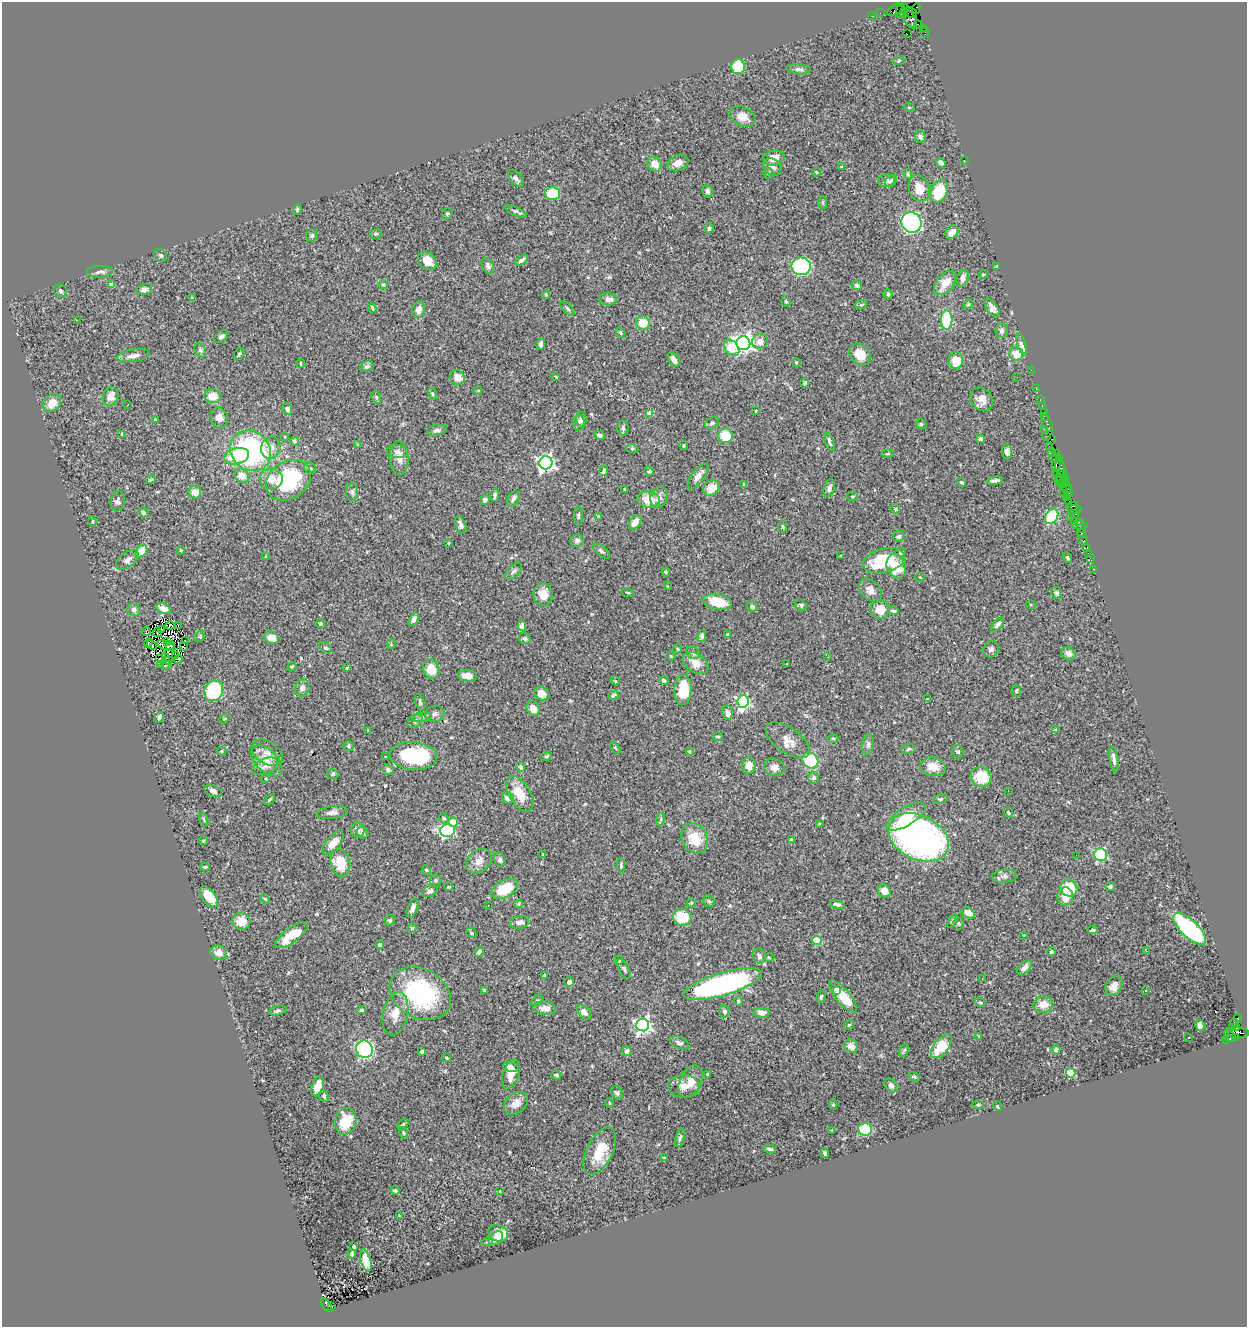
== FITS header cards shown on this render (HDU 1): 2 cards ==
NAXIS1  =                 1245
NAXIS2  =                 1325

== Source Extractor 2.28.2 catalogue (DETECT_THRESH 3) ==
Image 1245 x 1325 px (HDU 1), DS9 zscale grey, 1 PNG px = 1 image px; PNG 1249 x 1329 px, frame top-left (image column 1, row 1325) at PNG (2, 2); each listed source drawn as its Kron ellipse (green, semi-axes under 4 px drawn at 4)
Background 1.42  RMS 0.054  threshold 0.162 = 3 sigma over >= 5 px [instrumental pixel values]
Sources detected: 480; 1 with non-positive FLUX_AUTO (blend fragments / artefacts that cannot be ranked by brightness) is neither listed nor drawn; the other 479 listed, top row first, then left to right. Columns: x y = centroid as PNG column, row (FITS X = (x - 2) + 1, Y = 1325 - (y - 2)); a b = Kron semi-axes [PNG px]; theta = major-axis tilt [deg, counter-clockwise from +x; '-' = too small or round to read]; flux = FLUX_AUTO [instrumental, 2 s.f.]
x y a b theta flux
905 8 3 2 - 120
916 8 5 3 - 47
895 9 9 5 34 350
900 11 7 3 81 270
880 13 2 2 - 25
904 13 3 3 - 230
910 13 7 5 -23 330
872 16 2 2 - 26
910 19 10 6 -59 760
918 25 4 3 - 210
923 28 4 2 - 61
925 32 5 2 - 56
907 34 2 2 - 850
899 60 6 3 19 4.7
738 67 7 7 - 110
799 69 12 5 -5 11
909 107 5 3 - 3.2
742 117 14 9 -26 37
920 137 6 5 - 13
774 158 11 7 9 34
964 160 3 2 - 34
678 163 11 7 27 26
941 163 5 4 - 15
655 164 8 6 -46 40
772 167 9 7 -43 16
841 167 4 4 - 5
816 172 4 3 - 3.3
769 173 5 5 - 5.8
908 174 5 4 - 4.9
516 178 10 5 -49 11
887 181 8 6 13 11
891 181 7 5 45 8.3
919 188 13 10 -70 53
707 191 7 5 -79 10
939 191 12 8 69 140
553 193 7 7 - 110
823 203 6 3 -90 4.3
297 209 5 4 - 5.1
516 211 11 3 -24 9.5
447 213 6 5 - 5.7
911 222 10 9 - 840
709 228 5 4 - 7
952 232 8 5 51 30
376 234 6 4 19 5.2
312 236 6 5 - 7
161 255 7 5 -42 8.4
521 260 7 4 31 10
427 261 10 8 -46 48
488 266 8 5 -64 11
801 266 9 8 - 380
996 267 3 3 - 2.7
100 272 13 5 2 15
983 275 4 3 - 3.7
963 278 9 5 72 20
945 283 14 8 51 57
383 284 5 4 - 5.8
112 285 4 4 - 46
857 285 5 4 - 8.8
144 290 8 5 14 12
60 291 6 6 - 7.9
546 294 4 3 - 4.2
888 294 5 4 - 5.4
192 298 4 3 - 3.7
608 299 9 6 -5 14
786 301 5 4 - 4.9
968 304 5 4 - 4.3
861 305 6 3 18 4.2
372 308 5 2 - 4.7
992 308 11 5 -58 17
418 309 8 6 71 24
567 309 9 4 -45 6.8
77 320 2 2 - 31
947 320 9 5 89 190
643 323 7 6 - 64
1001 331 7 6 - 13
620 332 5 4 - 7.9
221 336 8 5 37 13
760 342 8 7 - 26
743 343 7 6 - 2000
541 344 6 4 83 9.8
1021 344 11 3 -74 12
732 348 9 6 -50 94
200 350 7 5 -62 7.8
239 354 6 4 61 7.2
860 354 12 9 -48 55
1016 354 7 6 - 58
133 356 16 6 9 25
674 359 8 5 -57 22
956 360 8 7 - 63
796 362 4 4 - 6.8
301 363 4 2 - 3.3
367 366 7 5 14 11
1031 370 2 2 - 46
556 377 4 3 - 3.2
1017 377 2 2 - 2
457 378 8 7 - 37
805 383 5 4 - 6.8
1037 389 3 2 - 67
478 390 4 3 - 3
432 394 6 4 -70 5
213 396 8 7 - 56
111 397 9 7 64 29
376 397 7 4 -73 6.2
982 399 12 10 -50 30
1040 400 3 2 - 63
52 403 10 7 41 42
128 405 3 2 - 5.3
1042 406 3 2 - 57
287 409 6 5 - 14
756 411 3 2 - 3
1044 412 2 2 - 67
649 413 4 4 - 53
1045 416 3 2 - 77
219 418 10 8 -74 21
155 419 3 2 - 3.2
581 419 7 5 -85 15
579 423 8 5 90 20
712 423 7 5 29 7.8
1047 423 9 3 -67 180
921 424 6 4 -43 4.9
623 428 7 5 -90 8.2
1044 429 2 2 - 58
437 430 10 5 9 11
122 434 3 3 - 3.6
599 435 5 4 - 9.4
725 436 7 7 - 99
1046 436 3 3 - 170
285 437 4 3 - 2.8
981 439 4 4 - 13
1052 439 5 4 - 110
294 441 5 4 - 9.2
829 442 10 3 -72 7.6
358 445 4 4 - 3.6
683 445 4 2 - 3.7
1049 446 2 2 - 110
271 448 11 9 67 39
632 448 6 4 -19 4.6
251 451 21 19 -44 580
397 451 10 6 -8 14
1052 451 3 2 - 48
1007 452 7 5 -84 24
1057 453 3 2 - 62
888 454 6 3 9 3.7
236 456 12 8 15 140
399 458 17 9 -87 34
1056 458 7 4 3 360
546 463 7 6 - 1200
1056 465 7 3 89 300
310 468 6 5 - 7
1060 468 9 5 -79 460
604 471 5 4 - 8.4
649 471 4 4 - 5.9
1058 474 6 2 -18 130
1063 474 4 3 - 260
242 476 8 6 -40 43
698 476 15 6 53 22
271 479 11 10 - 42
1062 479 6 3 27 400
151 480 5 3 - 4.3
288 480 24 18 34 310
995 480 8 3 7 13
1059 480 6 2 89 220
961 482 5 4 - 5.3
1063 483 4 2 - 180
744 484 4 3 - 3.9
1067 484 3 2 - 50
711 488 9 7 43 56
829 488 9 5 72 14
625 489 4 3 - 3.4
1067 489 5 3 - 320
195 492 6 6 - 31
352 492 9 6 -88 11
1064 492 5 3 - 98
1069 493 4 3 - 160
495 495 6 4 85 7.5
852 496 6 3 8 3.8
659 497 10 8 70 17
513 498 8 5 61 14
1067 498 2 2 - 53
485 500 5 4 - 13
648 500 11 8 -11 67
118 501 10 7 81 12
1069 502 3 2 - 160
1072 506 6 3 33 100
895 509 5 4 - 4.2
1075 509 7 3 8 120
143 512 5 4 - 5.3
1075 514 4 2 - 150
578 516 10 4 89 6.2
599 516 3 3 - 6.4
1052 516 8 6 57 190
1070 516 2 2 - 43
92 521 5 3 - 4.4
1075 521 3 2 - 99
635 522 8 5 54 36
1079 522 2 2 - 80
461 525 9 5 -68 15
1080 525 7 3 -2 120
783 527 6 4 -88 5.4
1081 529 4 3 - 92
1082 534 4 3 - 180
898 536 6 5 - 8.4
1083 540 4 2 - 42
577 541 6 6 - 12
448 543 4 3 - 3
1087 548 4 3 - 120
181 550 4 4 - 3
141 551 7 5 54 73
601 551 10 5 -38 9
900 552 5 5 - 7
1088 553 2 2 - 23
840 555 3 3 - 7.5
266 557 4 3 - 5
1068 558 5 4 - 4.9
1090 558 4 2 - 61
127 560 13 7 36 17
884 561 21 12 14 160
896 566 12 9 -66 92
1093 569 3 2 - 29
513 571 10 5 46 10
666 572 4 4 - 4.1
920 577 4 3 - 2.6
667 586 4 2 - 2.3
870 590 13 9 -46 25
627 592 6 2 -19 3.5
1057 593 6 5 - 6.8
543 594 11 9 -81 44
718 602 14 8 -11 84
801 605 6 5 - 6.2
1031 605 4 3 - 3
752 607 5 5 - 11
163 609 7 5 -25 36
880 609 9 9 - 52
134 610 6 6 - 12
893 611 5 3 - 6.5
414 619 7 4 58 20
320 624 4 4 - 6.9
998 624 8 4 49 10
178 625 3 2 - 2.6
170 626 4 3 - 3
522 626 5 4 - 19
161 630 4 2 - 8.6
146 631 4 3 - 5
157 632 4 2 - 2
728 634 3 3 - 4.9
200 636 6 5 - 5.1
702 636 6 4 79 9.8
271 638 7 6 - 40
525 638 6 5 - 8.7
167 641 4 2 - 0.59
185 641 3 3 - 1100
148 643 5 2 - 3.2
391 644 4 4 - 3.8
152 645 5 2 - 2.4
170 645 5 2 - 7
166 646 10 4 -21 4.2
184 647 4 2 - 3.2
325 648 7 5 -35 6.6
677 649 5 3 - 3.8
991 649 9 7 41 11
693 652 7 5 -34 12
168 653 3 2 - 3.4
1068 654 8 6 -32 21
176 656 2 2 - 4.5
671 656 4 3 - 3
166 657 2 2 - 1.3
828 657 2 2 - 1.7
160 658 2 2 - 2.4
178 659 4 3 - 1.7
168 661 3 2 - 1.4
695 663 14 9 -33 37
787 663 3 2 - 4.5
160 664 4 2 - 4.5
166 665 5 2 - 0.081
292 666 5 3 - 4.7
347 668 4 4 - 3.3
431 669 10 8 -67 65
467 676 9 5 -4 23
615 681 4 3 - 3.9
664 681 4 3 - 7.8
302 688 8 7 - 16
683 690 15 8 87 110
214 691 10 9 - 250
1016 691 5 5 - 5.7
541 694 7 6 - 28
613 695 5 4 - 7.6
928 699 3 3 - 4.4
743 701 6 5 - 530
420 702 8 4 -72 7.1
533 709 8 6 -58 38
727 713 7 5 -80 16
435 714 10 8 15 14
159 717 5 4 - 12
422 717 9 4 11 9.7
224 719 5 4 - 3.9
415 721 8 6 45 11
368 730 3 3 - 3.2
1056 730 4 3 - 5.6
718 737 5 3 - 4.5
833 738 5 3 - 3.7
788 740 25 12 -35 45
868 744 10 5 81 11
348 746 5 5 - 5
615 748 6 3 -52 3.7
908 749 6 5 - 6.9
221 751 5 4 - 4.4
689 751 4 4 - 3.6
958 752 7 5 -74 7.3
267 753 17 11 -33 32
413 756 23 14 -5 300
546 756 6 3 33 4.8
386 757 3 2 - 2.4
1114 759 13 4 -81 14
810 760 8 7 - 210
267 761 19 11 -45 53
749 765 8 6 83 34
265 766 13 7 21 21
521 767 5 4 - 11
774 767 10 8 -15 22
933 767 12 9 -9 52
388 770 6 5 - 8.6
333 774 6 5 - 5.6
981 777 10 9 - 98
813 778 6 5 - 9.3
266 779 3 2 - 3.3
213 791 9 5 -23 15
1008 791 2 2 - 4.9
520 794 20 10 -60 79
508 798 6 5 - 27
269 799 6 3 45 4.8
940 799 7 4 15 6
332 813 16 6 6 17
1008 813 5 3 - 5.4
906 816 22 9 31 87
444 818 5 4 - 5
204 819 7 2 -69 3.4
661 819 6 3 72 5.1
453 822 5 4 - 73
819 824 4 2 - 2.9
358 830 7 7 - 17
447 830 7 6 - 530
363 833 6 5 - 10
918 837 32 22 -26 1400
695 838 16 12 -64 85
203 840 5 3 - 3.4
791 840 4 3 - 4.2
333 843 14 6 50 45
543 855 4 4 - 3.4
1076 855 2 2 - 2.1
1101 855 6 6 - 290
500 860 7 5 -76 10
479 861 14 10 42 30
340 863 14 9 -77 82
621 865 7 3 89 5.2
205 867 4 3 - 7
426 870 5 4 - 4.1
1004 876 12 6 3 14
436 880 6 6 - 6.6
1110 886 5 4 - 6
449 887 5 3 - 4.1
1069 888 8 8 - 130
505 889 14 8 28 110
430 891 8 5 30 14
884 891 6 6 - 30
1065 896 9 8 - 45
209 897 12 6 -52 78
265 899 5 4 - 4.8
709 901 6 5 - 5.9
691 903 5 4 - 4.2
519 904 4 3 - 4.3
837 904 7 4 -15 12
488 905 3 2 - 3.6
413 908 10 5 69 20
968 913 7 5 -29 28
682 917 9 8 - 96
390 920 6 5 - 6.3
241 921 9 8 - 44
952 921 7 4 57 7
520 922 9 6 7 14
959 923 6 5 - 5.1
412 928 4 4 - 4.9
1190 929 21 8 -43 530
1093 930 5 3 - 8.6
471 933 5 4 - 4.4
292 935 19 7 36 88
1024 935 4 2 - 2.1
817 940 4 4 - 120
380 945 4 3 - 6.1
1146 951 3 2 - 3.4
479 952 5 4 - 10
1051 952 5 4 - 7
219 953 8 6 -18 30
759 956 8 6 -75 15
769 958 5 3 - 4.3
619 960 5 4 - 9.6
1024 968 9 5 49 17
624 969 11 5 -60 8.1
544 976 3 3 - 14
982 978 2 2 - 1.9
569 982 5 5 - 18
722 984 41 11 16 820
1114 986 11 8 60 29
484 990 3 3 - 3.8
1146 990 3 3 - 4.6
836 991 3 3 - 8.6
420 994 32 24 -30 430
843 996 20 7 -50 78
821 997 6 4 75 6.5
537 1001 7 4 53 5.9
738 1001 4 4 - 5.7
980 1002 5 4 - 4.3
1043 1005 10 8 10 35
544 1008 11 6 -6 34
362 1010 5 4 - 6.5
278 1011 9 4 13 7.2
724 1011 6 5 - 9.4
584 1012 8 5 -47 20
761 1013 8 5 0 18
395 1014 22 12 77 54
1238 1018 4 3 - 770
1234 1022 3 2 - 29
643 1025 6 6 - 1200
849 1025 5 4 - 4.8
1200 1025 5 4 - 28
1232 1028 3 2 - 29
1237 1028 3 3 - 520
1237 1032 12 5 -3 740
979 1036 3 3 - 3.6
1230 1037 6 5 - 310
1188 1038 2 2 - 2.7
1235 1038 3 3 - 81
1225 1040 3 2 - 60
679 1043 10 5 -24 12
851 1046 7 6 - 33
941 1046 14 7 51 120
364 1049 9 8 - 560
904 1050 7 4 62 5.4
1056 1050 5 4 - 7.1
422 1051 4 3 - 7.8
627 1051 5 4 - 21
446 1058 4 3 - 4.3
511 1067 8 4 -10 19
1071 1073 5 4 - 180
511 1074 15 8 71 49
708 1074 3 2 - 3.8
556 1075 5 3 - 5.8
914 1077 6 4 -29 4.4
691 1082 17 10 65 48
891 1085 8 5 -53 14
684 1086 16 11 -2 33
317 1087 10 6 71 41
617 1093 7 5 -55 9.1
324 1096 6 4 -65 7.1
516 1103 13 9 40 29
609 1103 4 3 - 4.4
833 1104 5 4 - 3.8
978 1105 5 3 - 3.5
997 1106 5 3 - 2.9
346 1121 13 10 78 120
403 1124 7 4 53 5.2
865 1129 7 6 - 170
832 1130 3 3 - 2.5
404 1133 6 4 -73 4.3
680 1138 9 4 76 8.7
770 1149 6 3 -9 7.3
600 1151 26 13 64 100
825 1153 5 3 - 8.6
664 1157 4 2 - 2.4
395 1191 4 3 - 6.4
500 1191 2 2 - 2.2
399 1216 3 2 - 3.3
498 1233 10 8 -23 87
496 1238 8 5 43 34
487 1242 5 3 - 4.3
354 1247 4 3 - 3.9
352 1254 4 3 - 11
366 1260 11 5 -74 39
327 1305 8 4 -55 600
332 1307 3 2 - 360
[1 non-positive-flux detection neither listed nor drawn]